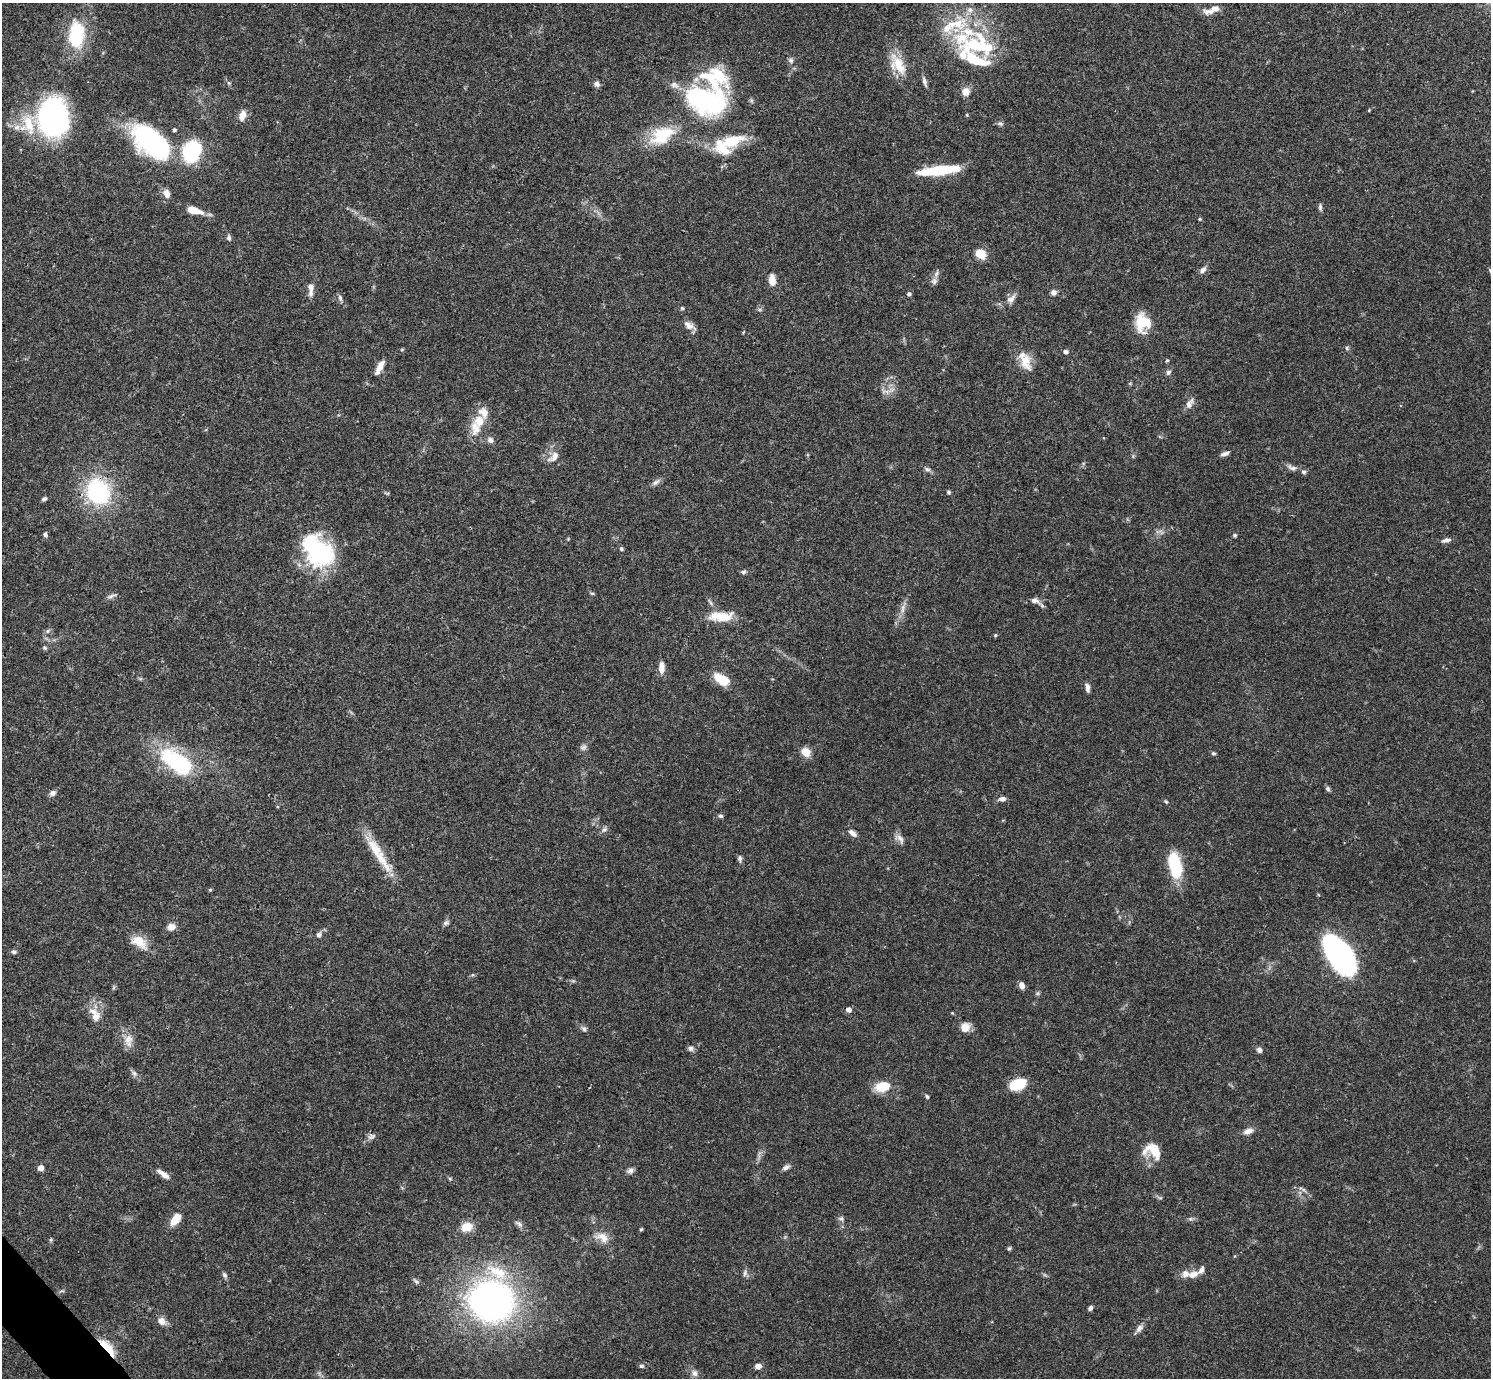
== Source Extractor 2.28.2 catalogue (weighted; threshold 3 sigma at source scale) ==
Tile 7 of 4 x 4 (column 3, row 2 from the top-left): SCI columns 2980-4468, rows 2909-4284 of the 5961 x 5958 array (HDU 1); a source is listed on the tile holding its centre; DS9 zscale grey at full resolution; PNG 1493 x 1380 px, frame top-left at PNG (2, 3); no overlay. Shown black and unused: <1% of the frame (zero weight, under 3 of 4 exposures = <1% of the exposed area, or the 3 px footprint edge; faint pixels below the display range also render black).
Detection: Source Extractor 2.28.2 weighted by HDU 2 'WHT'; one run over the whole footprint, this tile lists its part. Background 0.0408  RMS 0.0026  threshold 0.0118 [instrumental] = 3 sigma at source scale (4.5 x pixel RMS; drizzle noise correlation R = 1.50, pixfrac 1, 0.05/0.05 arcsec/px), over >= 5 px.
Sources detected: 167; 1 too faint to see at this stretch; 3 inside a brighter object's white glare — not listed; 21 inside a brighter listed object's ellipse — not listed separately; the other 142 listed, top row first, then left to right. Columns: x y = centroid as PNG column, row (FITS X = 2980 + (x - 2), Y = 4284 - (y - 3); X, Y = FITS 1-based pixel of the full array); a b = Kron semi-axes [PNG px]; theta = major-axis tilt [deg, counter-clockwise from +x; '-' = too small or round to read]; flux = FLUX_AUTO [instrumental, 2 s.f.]
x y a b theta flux
1215 8 23 7 16 2.5
970 10 8 7 - 1.3
76 36 34 18 -84 14
977 44 39 35 -10 22
791 60 7 7 - 0.75
898 64 31 16 -58 6.6
924 81 14 5 -75 0.94
229 83 5 5 - 0.4
597 84 7 7 - 1
966 92 12 11 - 1.9
706 100 52 34 -16 41
1369 110 5 3 - 0.2
242 115 13 8 69 2.3
967 115 5 3 - 0.25
53 117 34 27 -85 67
1000 124 9 4 -11 0.58
17 127 9 7 38 1.4
662 135 31 18 29 12
732 141 36 14 21 9.8
151 142 50 26 -40 36
192 151 18 14 70 22
939 170 40 8 6 15
167 194 10 7 -68 2
1320 207 10 5 -86 0.64
194 210 18 7 -13 4.3
1199 219 4 3 - 0.28
229 238 8 6 -84 0.72
981 254 11 9 -40 4.2
1203 270 11 7 42 1
772 280 11 7 -87 2.8
934 281 9 8 - 0.94
311 287 8 6 -75 1.4
1054 293 7 6 - 1
909 294 5 4 - 0.59
340 298 8 5 -64 0.67
1011 299 15 9 44 1.8
682 308 5 4 - 0.38
1143 322 18 16 -80 8.1
689 325 14 9 -33 1.7
1347 348 6 5 - 0.45
1066 352 5 4 - 0.82
1167 360 4 4 - 0.3
1025 361 25 14 -74 4.5
380 367 19 7 62 2.6
1168 372 8 6 48 0.7
885 391 14 6 -14 1.4
1189 403 16 8 62 1.5
475 428 23 15 -81 4.6
490 440 9 7 -38 0.99
1225 454 11 5 14 0.96
554 457 18 9 43 2.3
1292 468 15 7 -25 1.3
927 469 10 5 -22 0.75
656 482 13 6 35 1.1
98 491 22 18 -58 32
949 492 5 4 - 0.43
387 493 8 3 -12 0.34
44 499 7 4 31 0.61
45 534 6 5 - 0.61
1235 535 5 5 - 0.38
568 539 4 4 - 0.24
1446 540 13 5 12 1
621 549 5 5 - 0.51
320 551 36 31 34 23
743 572 6 5 - 0.58
592 593 6 4 -1 0.34
111 596 13 5 20 0.86
1034 601 15 7 -20 1.6
903 609 14 5 83 1.5
721 616 31 11 -1 6.2
47 631 6 4 88 0.45
995 635 5 4 - 0.3
45 648 6 5 - 0.46
661 668 13 6 -90 2.2
722 680 15 9 -32 7.3
1087 687 10 5 -80 1.2
583 747 10 7 39 0.89
806 752 11 9 -45 2.8
1213 753 6 5 - 0.43
177 762 39 20 -35 26
1328 789 7 5 -62 0.57
53 793 7 6 - 1.1
1002 799 9 6 10 1.1
1166 801 6 4 -48 0.38
721 816 6 5 - 0.52
604 829 9 6 47 0.75
852 833 12 6 -40 1.3
900 838 16 8 -45 1.5
375 849 43 14 -56 8.4
740 859 10 5 -81 0.73
1175 865 23 10 -76 18
446 923 8 6 27 0.66
171 927 9 7 -1 2.1
319 934 7 7 - 0.81
139 942 24 13 -34 4.5
14 952 7 5 -23 0.59
1340 956 35 17 -57 91
472 975 6 4 17 0.37
1022 985 7 6 - 1.4
113 988 6 4 70 0.39
848 1010 5 5 - 1.5
952 1013 4 4 - 0.22
95 1017 14 10 52 2.3
965 1027 13 11 61 2.2
584 1029 9 6 -61 0.71
128 1040 19 11 -90 2.8
691 1048 7 7 - 0.9
1259 1050 7 6 - 0.91
134 1073 8 6 -73 0.77
1017 1084 17 10 19 8
883 1087 18 11 13 5.8
927 1097 5 4 - 0.44
1248 1131 12 7 21 1.7
372 1137 13 6 30 1.1
1153 1151 24 17 -28 5.8
41 1168 5 4 - 2.2
786 1168 10 6 39 0.94
630 1170 9 7 31 0.95
163 1174 18 6 -35 1.8
1302 1189 13 3 -26 0.72
1160 1198 6 4 17 0.34
841 1218 8 6 -21 0.67
175 1219 13 7 52 4.5
519 1223 12 5 -32 0.9
467 1227 12 9 15 4.1
641 1229 5 4 - 0.33
602 1237 20 12 -27 3.2
51 1240 6 4 89 0.37
1009 1248 6 4 66 0.41
745 1273 10 6 75 0.81
1194 1274 15 9 17 2.5
224 1275 9 5 -53 0.61
416 1281 11 4 -40 0.56
62 1291 8 3 5 0.38
491 1300 39 38 - 110
1090 1308 6 4 50 0.64
161 1321 10 8 -42 1.9
1139 1328 11 7 55 1.3
108 1347 26 8 -49 5.8
642 1366 7 5 0 0.48
758 1366 7 6 - 1.5
694 1373 9 7 -76 1.2
Overlapping masked pixels (flux is a lower limit): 4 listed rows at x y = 98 491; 1340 956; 1017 1084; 108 1347